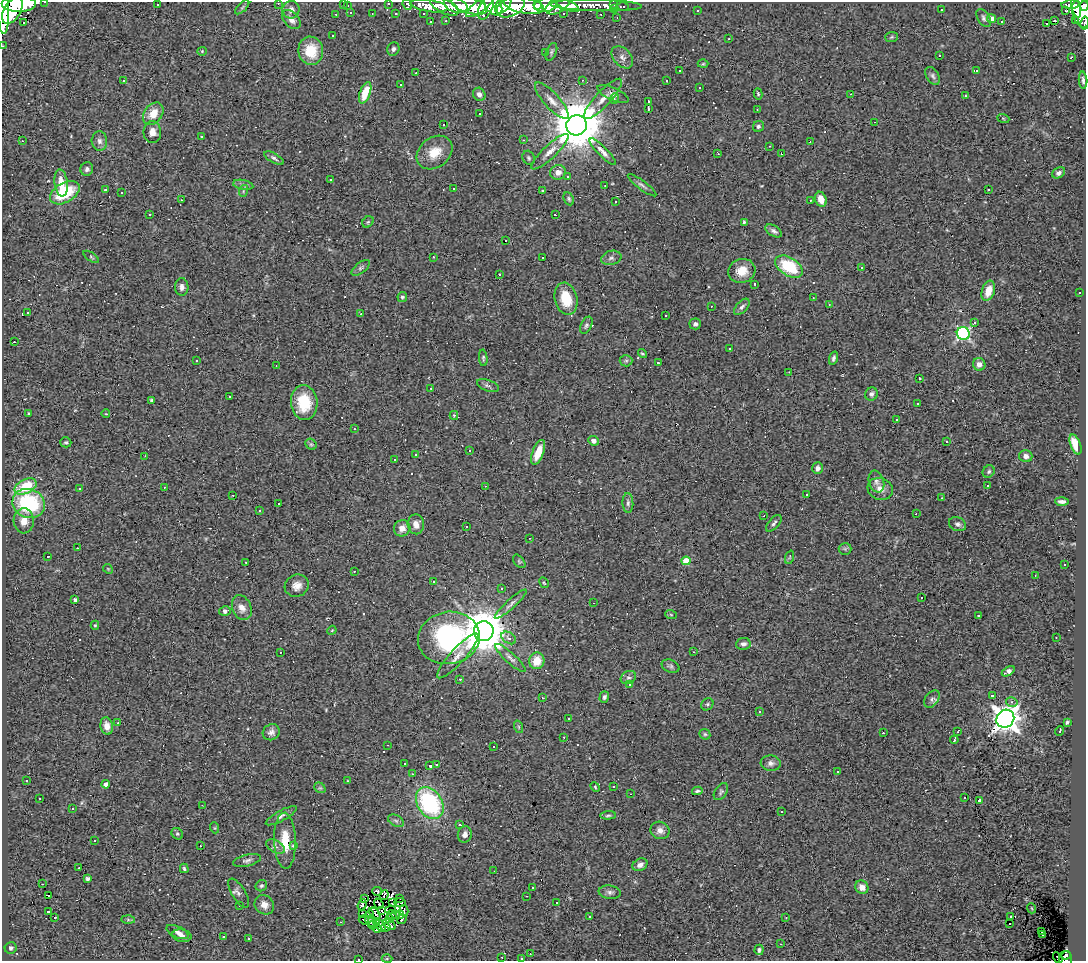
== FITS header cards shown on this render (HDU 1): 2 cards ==
NAXIS1  =                 1084
NAXIS2  =                  959

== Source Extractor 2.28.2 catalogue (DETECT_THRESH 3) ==
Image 1084 x 959 px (HDU 1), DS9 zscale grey, 1 PNG px = 1 image px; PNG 1088 x 963 px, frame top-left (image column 1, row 959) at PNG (2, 2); each listed source drawn as its Kron ellipse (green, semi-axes under 4 px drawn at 4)
Background 0.584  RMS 0.091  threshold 0.273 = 3 sigma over >= 5 px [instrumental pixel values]
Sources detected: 396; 3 with non-positive FLUX_AUTO (blend fragments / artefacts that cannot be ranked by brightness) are neither listed nor drawn; the other 393 listed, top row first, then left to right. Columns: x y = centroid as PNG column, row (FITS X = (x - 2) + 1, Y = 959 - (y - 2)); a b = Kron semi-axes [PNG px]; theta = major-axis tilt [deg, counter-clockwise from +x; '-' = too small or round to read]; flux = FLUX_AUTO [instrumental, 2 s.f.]
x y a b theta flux
45 2 3 2 - 7.9
278 3 3 2 - 10
343 3 3 3 - 95
388 3 3 3 - 20
19 4 17 7 -1 2900
157 4 3 2 - 13
407 4 6 4 -63 71
614 4 3 2 - 14
1071 4 9 4 3 210
456 5 12 7 -17 1300
469 5 18 8 -16 1000
493 5 12 7 -57 930
503 5 10 6 47 630
524 5 20 8 -10 2200
538 5 4 3 - 370
545 5 11 7 11 1300
558 5 13 7 29 610
567 5 12 5 -25 380
596 5 46 6 -1 300
1084 5 5 3 - 190
348 6 2 2 - 4.8
429 6 19 6 -8 540
445 6 16 7 -26 510
480 6 16 5 37 740
242 7 9 3 45 11
486 7 13 6 66 700
511 7 14 9 26 1600
623 7 6 3 2 13
615 8 4 3 - 17
1076 8 10 3 -76 300
3 10 24 6 -88 2000
291 10 9 8 - 32
941 10 3 2 - 20
12 11 14 8 59 2500
697 11 3 2 - 6.3
1066 11 4 2 - 5.7
351 12 2 2 - 4.4
563 13 3 2 - 8.4
1082 13 15 9 -74 900
336 14 3 2 - 4.9
372 14 3 2 - 4.3
396 14 3 2 - 5.7
424 14 2 2 - 5.1
601 14 3 2 - 8
617 17 2 2 - 3
984 18 10 5 -59 17
291 19 11 7 -47 36
992 19 4 4 - 53
1076 20 3 2 - 7.2
446 21 3 2 - 8.7
1002 21 3 3 - 38
1054 21 3 2 - 930
431 22 3 2 - 7.6
24 23 3 3 - 65
1085 23 6 3 79 72
1047 24 3 3 - 140
333 36 3 2 - 5.9
892 37 6 5 - 9.1
729 39 3 2 - 39
2 46 3 2 - 5.5
393 49 7 6 - 18
202 51 4 4 - 6.4
311 51 14 12 -82 170
551 52 9 5 67 13
546 53 3 2 - 3.4
939 55 3 3 - 33
622 57 13 8 -48 37
1071 57 3 2 - 4.2
703 64 5 3 - 6.4
680 71 3 3 - 18
976 71 4 4 - 7.2
416 73 3 2 - 5.6
933 76 10 6 -59 18
582 80 3 2 - 4.8
1083 80 8 4 -86 16
123 81 3 3 - 41
667 81 3 2 - 4.9
401 84 3 3 - 42
700 87 3 2 - 11
365 93 11 5 70 100
479 94 7 6 - 29
613 94 17 6 -25 31
758 94 5 4 - 10
850 94 2 2 - 4.3
965 96 3 2 - 12
603 99 26 7 47 69
614 99 5 3 - 5.5
552 101 23 7 -48 64
648 101 3 2 - 6.1
648 109 4 2 - 7.8
757 109 2 2 - 3.9
153 114 12 9 52 90
480 114 3 2 - 10
1003 118 6 4 -19 7.3
874 122 3 2 - 33
443 124 3 2 - 14
576 125 10 10 - 36000
758 126 6 5 - 15
152 132 11 9 -89 43
201 136 3 3 - 36
523 140 3 2 - 5.6
22 141 3 2 - 4.1
99 141 9 8 - 27
810 142 3 2 - 7.2
770 146 4 3 - 5.1
434 152 19 15 38 120
550 152 25 6 43 58
603 152 18 5 -45 29
718 154 3 2 - 5.7
781 154 3 2 - 7.8
274 158 10 4 -29 16
529 158 7 6 - 12
87 169 7 6 - 18
558 172 8 7 - 40
1059 173 7 5 29 18
568 177 2 2 - 6.1
330 180 3 3 - 25
61 183 13 6 -84 85
243 185 10 5 -11 17
605 185 3 2 - 8.4
642 185 17 4 -37 23
454 189 3 2 - 7.8
988 189 3 3 - 72
106 190 3 3 - 24
243 191 6 3 72 7.4
542 191 4 3 - 5.7
65 193 16 9 30 300
122 193 2 2 - 4.3
569 199 7 5 -64 11
821 199 8 5 -69 69
181 200 2 2 - 3.6
810 200 3 3 - 7.5
615 202 3 3 - 820
149 214 2 2 - 5.2
555 215 3 2 - 4.6
368 222 6 5 - 9.4
744 222 4 4 - 9.9
774 231 9 5 -30 18
506 241 3 2 - 12
91 257 9 3 -34 9
433 257 3 2 - 6.9
543 257 3 3 - 200
611 258 10 7 14 23
789 267 15 9 -32 320
861 267 3 3 - 33
361 268 11 5 37 17
742 271 14 12 17 97
499 274 3 2 - 15
755 284 3 3 - 10
182 287 9 6 -86 26
988 291 10 6 71 77
1080 293 2 2 - 5
402 297 5 5 - 13
813 298 2 2 - 3.1
566 299 16 11 -76 170
829 304 3 3 - 12
711 306 2 2 - 4
742 307 10 5 48 19
28 312 2 2 - 4.7
361 314 3 2 - 11
665 316 3 3 - 44
974 322 3 3 - 63
695 324 5 5 - 18
586 325 9 5 65 15
963 333 6 6 - 1100
14 342 3 2 - 65
730 348 3 3 - 13
642 353 5 4 - 10
483 358 8 4 -85 10
833 358 7 4 72 15
197 361 3 3 - 42
626 361 6 6 - 12
658 363 3 3 - 6.4
979 364 6 6 - 36
276 366 2 2 - 3.8
789 372 2 2 - 3.8
920 378 3 3 - 8.5
488 386 11 5 -20 20
431 388 2 2 - 3.7
871 394 7 6 - 17
229 397 3 2 - 11
151 400 4 3 - 7.4
304 402 17 13 -85 220
918 403 3 3 - 24
29 413 3 3 - 5.7
106 414 4 2 - 3.3
454 415 4 3 - 8.2
896 419 3 3 - 18
354 429 3 3 - 5.3
594 441 5 4 - 25
947 441 3 3 - 29
66 442 5 5 - 11
311 444 6 5 - 9.1
1075 445 10 5 -69 110
470 450 3 3 - 14
538 452 13 5 69 120
416 455 3 3 - 28
145 456 3 2 - 5.5
1026 456 6 6 - 28
395 459 3 3 - 46
817 468 6 5 - 24
989 471 6 5 - 13
876 482 11 7 -72 29
987 485 3 3 - 240
485 486 3 3 - 4
25 487 12 7 26 150
164 487 3 2 - 5
80 488 3 3 - 10
880 489 13 10 -24 55
806 494 3 3 - 61
233 495 2 2 - 3.8
941 498 3 2 - 4.8
1062 502 7 3 -3 20
628 503 10 5 -87 16
29 504 16 14 -20 520
279 504 3 2 - 8.5
259 511 3 2 - 8.9
916 514 3 2 - 5.6
764 516 3 2 - 6.9
24 521 12 10 -88 62
774 523 10 5 49 18
416 524 10 8 -87 47
958 524 9 6 -22 21
466 527 3 3 - 13
402 528 8 8 - 47
529 538 3 2 - 13
77 548 2 2 - 3.4
845 549 6 6 - 12
48 556 3 3 - 9.1
790 557 7 4 71 8.1
519 561 8 5 -50 8.7
686 561 4 4 - 170
246 562 3 3 - 11
1065 564 3 2 - 9
108 569 5 4 - 6.7
354 571 2 2 - 4.8
1035 576 3 2 - 9.9
433 582 3 3 - 140
544 583 6 3 -63 6.8
297 586 12 11 - 51
502 589 3 3 - 32
922 598 3 2 - 28
75 600 4 3 - 18
593 603 3 2 - 16
511 604 21 4 42 20
242 608 13 9 -67 51
225 611 6 5 - 24
671 615 6 3 -20 6.9
978 615 3 3 - 54
95 625 4 4 - 7.9
332 630 5 3 - 5.4
484 631 10 9 - 24000
1056 637 2 2 - 3.2
449 638 31 26 9 960
509 638 8 5 -32 20
743 644 7 6 - 23
280 652 2 2 - 5.2
694 652 3 2 - 3.4
458 656 29 7 48 66
510 658 20 5 -43 28
537 661 8 7 - 100
671 666 9 6 -24 15
1008 671 7 4 30 23
628 677 8 6 27 17
460 679 3 3 - 5.4
629 684 4 3 - 11
992 695 3 3 - 46
604 697 6 5 - 15
543 698 3 2 - 5.7
932 699 10 6 55 22
1012 702 6 5 - 16
707 704 6 5 - 12
759 712 3 3 - 9.4
568 719 3 2 - 7.9
1005 719 9 8 - 7500
1067 722 4 3 - 9.4
118 723 3 2 - 5.8
107 726 9 6 -80 42
519 727 6 4 -71 9.8
1059 731 5 2 - 9.2
271 732 9 7 35 27
958 732 3 2 - 4.6
883 733 3 2 - 33
705 734 6 5 - 9.6
564 737 3 3 - 6.4
954 740 4 3 - 26
388 745 3 2 - 7.2
494 746 3 3 - 25
771 763 10 8 -5 26
404 764 2 2 - 5.7
437 765 3 2 - 6.3
430 766 3 3 - 9.5
837 772 3 2 - 13
413 774 3 3 - 5.4
27 781 3 3 - 17
348 781 3 3 - 12
106 784 4 3 - 33
614 786 3 3 - 19
595 787 5 4 - 7.4
320 788 6 4 -41 9.1
697 791 5 3 - 11
721 792 9 6 56 16
631 794 2 2 - 3.6
40 798 2 2 - 5
965 798 3 3 - 28
979 800 3 3 - 10
430 803 17 12 -58 730
202 805 2 2 - 4.9
72 809 3 2 - 10
781 812 3 2 - 6.4
608 815 7 4 5 10
281 816 17 5 29 27
396 821 8 5 -29 16
460 825 3 3 - 30
215 828 5 3 - 5.9
660 830 9 8 - 37
177 834 6 5 - 10
465 834 8 7 - 37
94 840 3 2 - 8.5
285 841 28 11 -88 86
200 846 3 2 - 17
293 846 4 3 - 7.4
276 847 10 6 -31 26
247 860 14 6 13 22
640 865 8 6 28 30
79 868 2 2 - 4.7
184 868 5 3 - 9.5
494 871 2 2 - 2.7
88 879 4 4 - 15
42 884 3 2 - 15
261 886 6 5 - 12
862 887 7 6 - 43
533 888 3 3 - 12
377 891 5 3 - 14
610 892 11 6 -7 23
239 893 16 6 -59 24
384 895 5 2 - 0.75
49 896 3 2 - 27
526 896 3 2 - 8.7
364 898 4 3 - 21
400 898 2 2 - 3.9
400 902 5 2 - 1.4
393 903 4 2 - 6.7
557 903 3 2 - 5.2
379 904 5 2 - 7.7
264 905 10 9 - 46
362 905 5 4 - 7.6
240 906 3 3 - 62
1031 908 5 3 - 5.2
381 910 3 2 - 8.1
390 910 5 2 - 5.6
404 911 5 3 - 16
48 912 3 3 - 16
375 913 7 2 -41 6.4
363 914 3 3 - 8.8
370 914 4 3 - 8.3
392 915 5 2 - 9.3
396 915 3 2 - 6.2
400 915 4 4 - 2.7
590 916 3 3 - 17
1010 916 3 3 - 17
55 917 3 3 - 52
786 918 4 2 - 4.5
389 919 4 2 - 5.3
402 919 5 2 - 8.5
128 920 6 4 -1 9.8
364 920 5 2 - 11
370 921 6 3 -44 13
340 922 2 2 - 4.3
376 922 4 2 - 6.1
1010 924 3 2 - 4.5
373 925 4 2 - 1.7
381 925 6 2 -56 8.2
389 925 7 3 -33 15
386 927 5 3 - 4.8
377 929 4 2 - 5.8
177 932 12 5 -24 25
1042 932 3 2 - 22
1042 934 4 3 - 20
182 936 9 6 -10 25
223 937 3 3 - 17
249 938 4 3 - 7.7
781 944 3 3 - 4.7
11 948 6 5 - 14
759 950 5 4 - 15
530 954 2 2 - 3.5
1066 955 4 4 - 49
502 957 2 2 - 4.7
522 958 3 3 - 12
1058 958 6 2 -56 7.8
359 959 3 2 - 42
387 959 5 3 - 6.4
1066 959 8 6 -88 160
At the frame edge (FLAGS 8, measured only in part): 13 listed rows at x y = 45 2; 278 3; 343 3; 388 3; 19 4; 407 4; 1084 5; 3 10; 1085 23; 2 46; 522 958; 359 959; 1066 959
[3 non-positive-flux detections neither listed nor drawn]